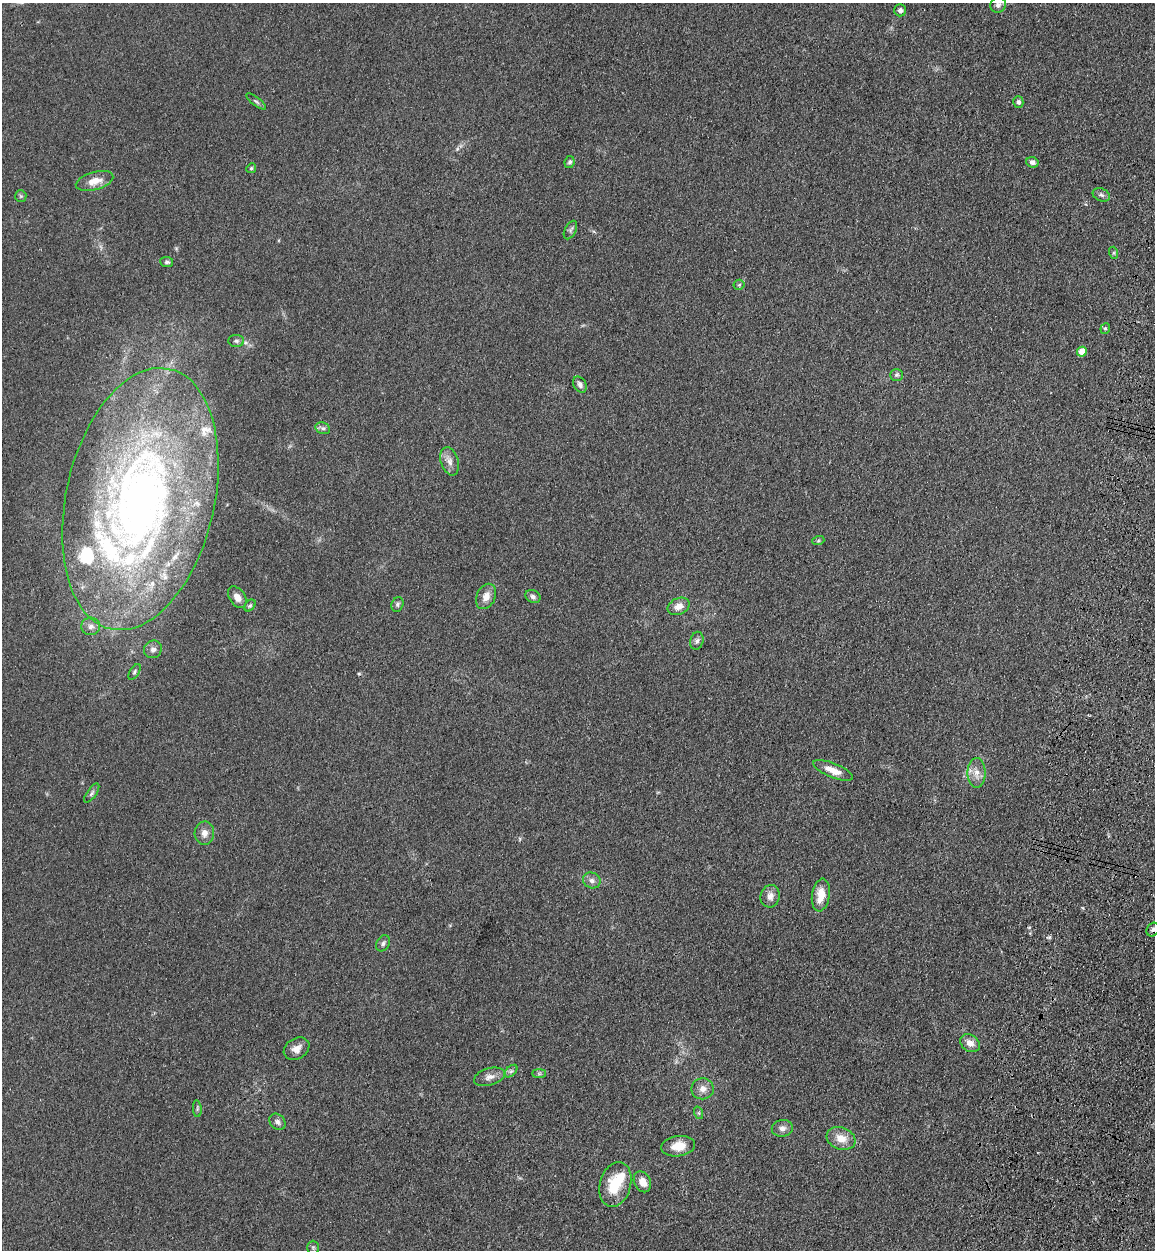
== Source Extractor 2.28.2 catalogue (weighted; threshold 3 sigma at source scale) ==
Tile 6 of 4 x 4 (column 2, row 2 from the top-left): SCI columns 1512-2664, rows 2534-3781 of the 5209 x 5064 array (HDU 1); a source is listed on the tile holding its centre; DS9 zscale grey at full resolution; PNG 1157 x 1252 px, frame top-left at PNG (2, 3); each listed source drawn as its Kron ellipse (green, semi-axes under 4 px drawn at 4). Shown black and unused: <1% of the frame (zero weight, under 3 of 4 exposures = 6% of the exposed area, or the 3 px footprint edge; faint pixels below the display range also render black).
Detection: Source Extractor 2.28.2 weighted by HDU 2 'WHT'; one run over the whole footprint, this tile lists its part. Background 0.135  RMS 0.0077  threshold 0.0348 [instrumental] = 3 sigma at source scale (4.5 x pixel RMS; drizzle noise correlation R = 1.50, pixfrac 1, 0.05/0.05 arcsec/px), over >= 5 px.
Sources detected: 71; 3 inside a brighter object's white glare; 1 cosmic-ray / hot-pixel residue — neither listed nor drawn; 10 inside a brighter listed object's ellipse — not listed separately; the other 57 listed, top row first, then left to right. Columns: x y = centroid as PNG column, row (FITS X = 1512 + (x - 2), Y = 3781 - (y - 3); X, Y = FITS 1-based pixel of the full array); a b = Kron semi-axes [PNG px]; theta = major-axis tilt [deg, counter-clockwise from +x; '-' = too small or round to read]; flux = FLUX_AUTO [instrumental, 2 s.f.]
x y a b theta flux
998 5 8 7 - 3.1
900 10 6 6 - 2.1
256 101 12 4 -38 1.7
1018 102 6 5 - 1.9
570 162 6 5 - 1.4
1032 162 6 5 - 3.2
251 168 5 4 - 1
95 181 19 9 15 10
1101 195 9 6 -23 2.1
21 196 6 5 - 1.3
570 230 10 5 63 1.9
1114 253 6 4 -72 0.99
167 262 6 5 - 1.5
739 285 5 5 - 1.1
1105 328 5 4 - 1.2
236 341 8 6 -4 2
1082 352 5 4 - 9
896 375 6 5 - 1.7
580 385 8 6 -61 2.8
323 428 7 5 -20 1.9
450 461 14 8 -72 5.4
140 499 133 74 77 520
818 541 6 4 18 1.1
486 596 13 9 64 6.4
533 596 8 6 -25 2.3
237 597 12 8 -55 5.9
397 604 7 5 69 1.7
250 606 7 4 48 1.3
679 606 11 8 24 6.2
91 626 9 9 - 3.9
697 641 9 6 78 2.4
153 649 9 8 - 3.4
134 672 9 4 57 1.6
833 770 21 7 -22 8.6
977 773 15 9 89 6.8
92 793 11 4 55 1.9
204 833 11 9 87 5.1
592 880 9 7 -27 3.3
821 895 16 9 82 12
770 896 11 9 77 5.2
1153 929 7 6 - 2
383 943 8 6 59 2.2
970 1043 10 8 -35 5.9
297 1049 14 10 32 5.5
511 1071 7 4 44 1.7
539 1074 7 4 0 1.3
490 1077 16 8 16 5
703 1089 11 10 - 5.3
197 1109 8 3 -85 1.2
699 1113 6 4 -71 1
277 1122 9 7 -46 2.8
782 1128 10 8 8 3.8
841 1138 15 11 -19 9.8
678 1146 17 10 8 13
642 1182 11 8 -64 7.6
615 1184 23 15 74 26
313 1247 7 5 -90 1.3